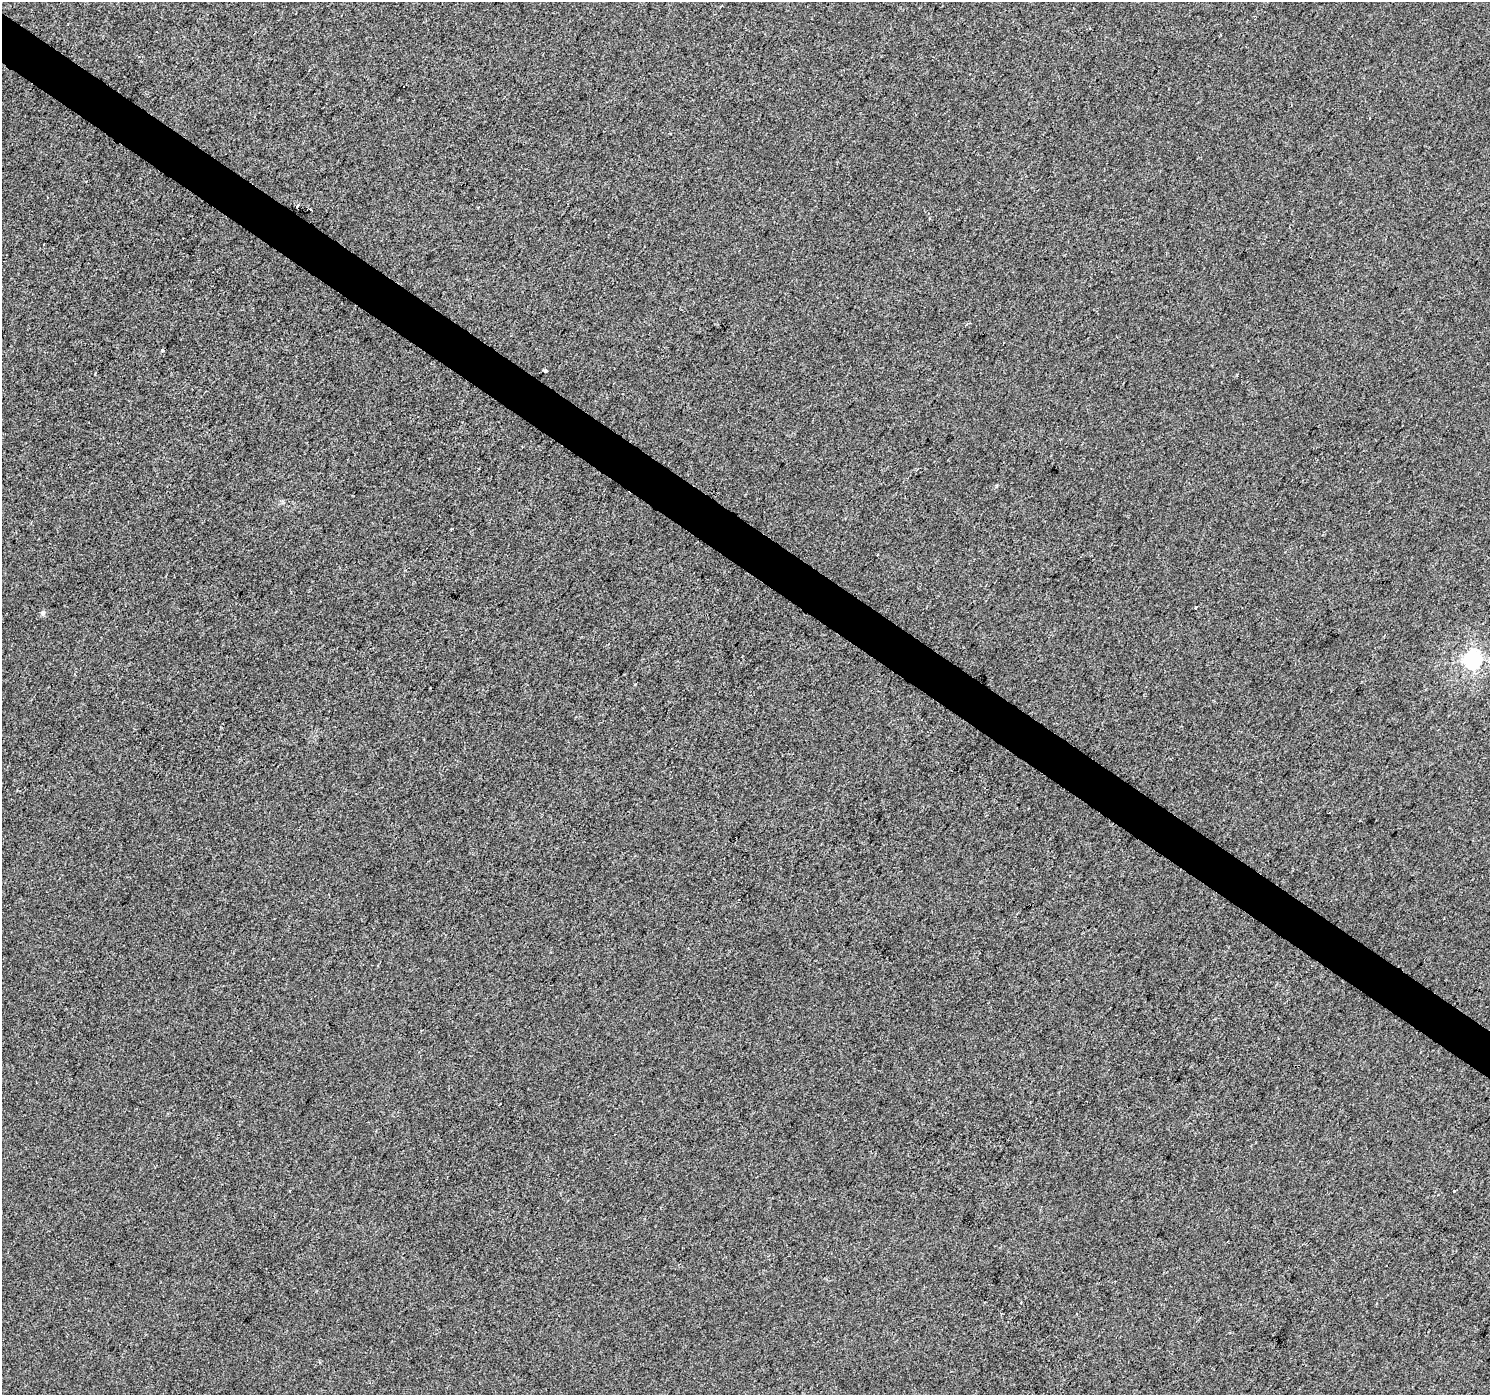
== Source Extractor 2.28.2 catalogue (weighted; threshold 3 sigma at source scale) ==
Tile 11 of 4 x 4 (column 3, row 3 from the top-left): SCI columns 2982-4469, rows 1643-3035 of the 5957 x 6003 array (HDU 1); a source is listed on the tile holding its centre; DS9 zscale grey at full resolution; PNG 1492 x 1397 px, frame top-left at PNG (2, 2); no overlay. Shown black and unused: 3% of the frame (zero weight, under 2 of 3 exposures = <1% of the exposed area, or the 3 px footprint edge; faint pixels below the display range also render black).
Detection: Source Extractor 2.28.2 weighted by HDU 2 'WHT'; one run over the whole footprint, this tile lists its part. Background 8.40e-04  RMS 0.0058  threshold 0.026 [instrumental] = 3 sigma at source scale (4.5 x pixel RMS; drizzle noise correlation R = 1.50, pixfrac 1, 0.0396/0.0396 arcsec/px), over >= 5 px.
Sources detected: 9; all 9 listed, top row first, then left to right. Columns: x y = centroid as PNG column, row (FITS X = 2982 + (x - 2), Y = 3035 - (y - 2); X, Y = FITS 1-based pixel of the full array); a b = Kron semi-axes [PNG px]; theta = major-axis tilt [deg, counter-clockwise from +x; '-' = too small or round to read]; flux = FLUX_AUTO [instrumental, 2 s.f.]
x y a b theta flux
297 207 3 2 - 0.93
311 210 3 3 - 4.8
162 350 4 3 - 2.4
545 371 4 3 - 3.2
878 555 3 3 - 1.2
1196 607 3 2 - 0.68
43 613 6 5 - 1.6
1472 660 7 6 - 210
1454 1191 3 3 - 3.5